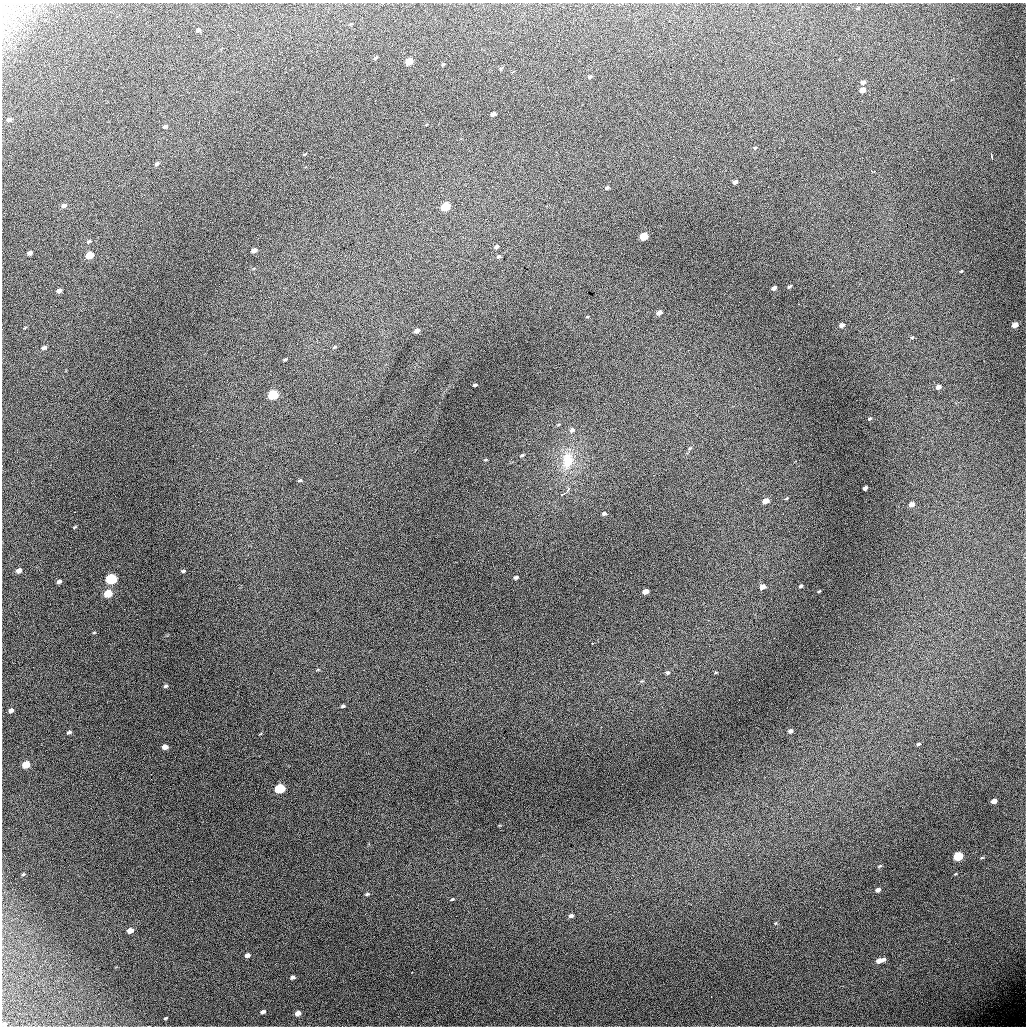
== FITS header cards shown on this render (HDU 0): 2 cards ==
NAXIS1  =                 1024 / length of data axis 1
NAXIS2  =                 1024 / length of data axis 2

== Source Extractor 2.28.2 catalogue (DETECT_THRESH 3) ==
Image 1024 x 1024 px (HDU 0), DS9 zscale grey, 1 PNG px = 1 image px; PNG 1028 x 1028 px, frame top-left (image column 1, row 1024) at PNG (2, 3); no overlay
Background 5280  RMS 54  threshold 163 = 3 sigma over >= 5 px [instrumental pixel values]
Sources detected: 101; all 101 listed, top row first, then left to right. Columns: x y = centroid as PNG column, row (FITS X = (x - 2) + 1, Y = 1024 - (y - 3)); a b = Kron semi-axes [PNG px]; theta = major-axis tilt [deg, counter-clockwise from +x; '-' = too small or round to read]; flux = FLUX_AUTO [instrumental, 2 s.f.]
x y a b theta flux
858 8 5 3 - 2800
198 30 4 3 - 8200
375 57 6 3 40 4900
409 61 6 4 30 73000
443 65 5 3 - 4400
501 68 6 3 36 4000
590 77 5 3 - 7400
863 82 6 4 21 11000
862 90 5 4 - 28000
493 114 5 4 - 13000
9 119 5 4 - 11000
165 126 6 4 19 6600
755 148 6 4 30 4700
992 157 5 2 - 4400
157 164 5 4 - 7500
873 171 5 2 - 5200
735 182 5 3 - 12000
980 187 2 2 - 2300
607 188 5 4 - 7600
64 205 6 4 17 12000
446 206 6 5 - 160000
474 216 2 2 - 6800
644 236 6 4 29 110000
89 241 7 4 30 5400
496 247 5 3 - 8300
254 250 5 4 - 19000
30 253 5 3 - 12000
89 255 6 4 25 79000
498 257 6 4 17 5100
961 271 4 3 - 2800
789 286 5 3 - 5000
774 288 5 3 - 13000
59 291 5 4 - 16000
659 312 6 4 29 17000
842 325 5 4 - 15000
1015 325 5 4 - 31000
417 331 6 4 33 14000
912 337 5 4 - 4300
334 347 6 4 44 4300
44 348 6 4 21 11000
285 360 5 3 - 4600
475 385 4 2 - 5200
938 387 6 4 27 15000
273 395 6 5 - 270000
870 418 5 3 - 4400
572 430 7 6 - 12000
690 448 7 4 43 5500
522 455 6 3 29 4200
568 460 25 15 78 110000
300 480 6 4 11 5400
865 488 4 3 - 10000
567 490 7 4 49 8800
563 494 11 3 30 10000
766 501 6 4 19 30000
911 504 5 4 - 20000
604 514 5 4 - 7800
75 527 5 3 - 3500
19 570 5 4 - 23000
183 571 5 4 - 6300
516 577 5 4 - 7100
111 579 6 5 - 380000
59 581 5 3 - 10000
801 586 4 3 - 5700
762 587 6 5 - 21000
645 591 5 4 - 30000
819 591 4 3 - 3300
108 593 6 5 - 110000
124 609 2 2 - 11000
137 619 2 2 - 3800
94 632 5 3 - 3000
592 644 3 2 - 2100
938 659 3 2 - 3400
318 670 5 3 - 3100
668 672 6 5 - 7100
716 672 5 3 - 3200
166 686 5 4 - 6600
343 706 5 3 - 5900
11 710 5 4 - 13000
790 731 5 4 - 9900
69 732 5 3 - 7200
918 744 6 4 17 4700
165 747 5 4 - 23000
26 764 6 5 - 79000
280 788 6 5 - 250000
994 801 5 4 - 24000
958 856 6 5 - 180000
982 858 5 3 - 3400
880 866 6 3 23 3900
23 874 5 4 - 4000
878 890 6 4 32 14000
367 894 6 4 17 5900
452 899 5 3 - 3900
571 916 6 4 23 10000
130 931 6 4 26 25000
247 955 5 4 - 14000
880 960 9 4 16 29000
293 977 5 4 - 8400
263 1012 5 4 - 9000
298 1013 5 4 - 23000
165 1018 4 2 - 3800
4 1024 4 3 - 4900
At the frame edge (FLAGS 8, measured only in part): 1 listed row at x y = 4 1024